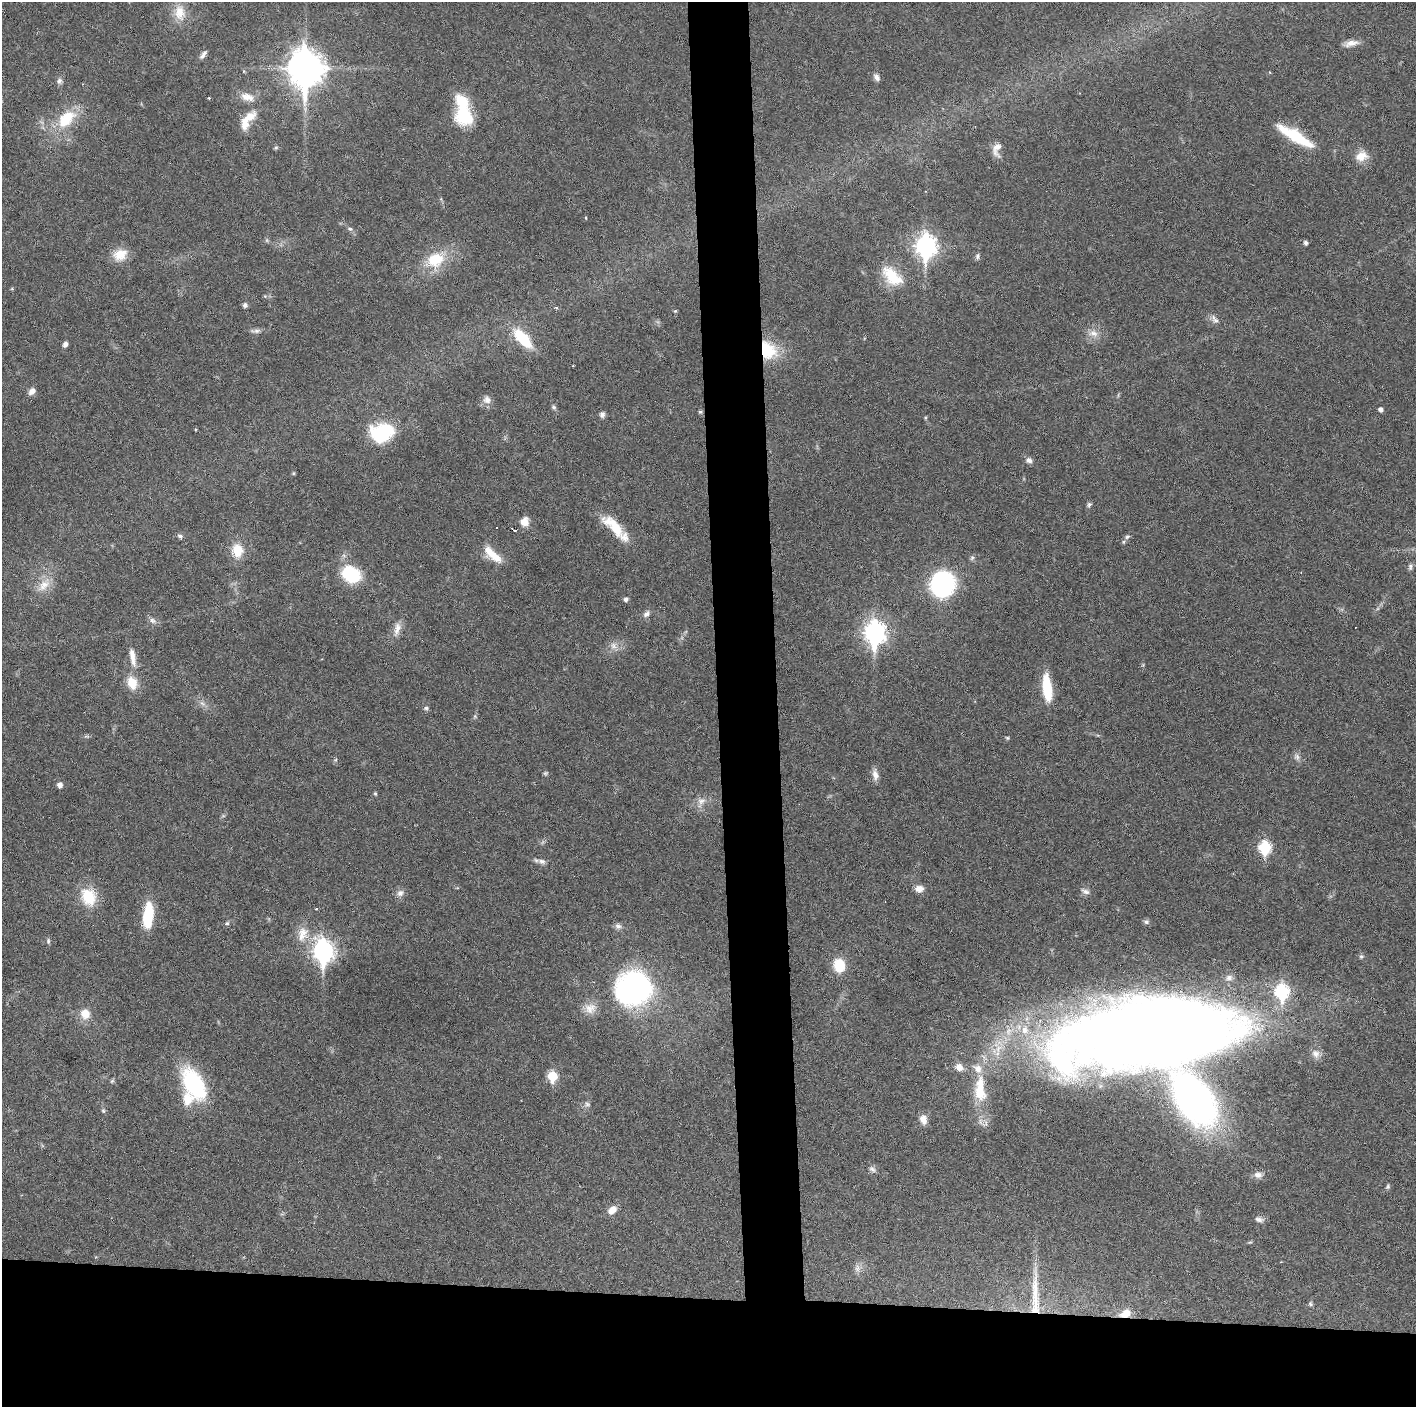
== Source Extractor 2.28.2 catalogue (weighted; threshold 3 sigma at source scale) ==
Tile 8 of 3 x 3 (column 2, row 3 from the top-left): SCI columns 1414-2827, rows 1-1405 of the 4240 x 4217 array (HDU 1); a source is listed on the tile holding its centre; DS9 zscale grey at full resolution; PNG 1418 x 1409 px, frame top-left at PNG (2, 2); no overlay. Shown black and unused: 12% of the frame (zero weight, under 3 of 6 exposures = <1% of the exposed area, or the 3 px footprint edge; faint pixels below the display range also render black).
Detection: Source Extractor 2.28.2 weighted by HDU 2 'WHT'; one run over the whole footprint, this tile lists its part. Background 0.0251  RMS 0.002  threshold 0.00815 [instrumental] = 3 sigma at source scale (4.09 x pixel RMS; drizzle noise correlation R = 1.36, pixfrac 0.8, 0.05/0.05 arcsec/px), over >= 5 px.
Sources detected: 125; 1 too faint to see at this stretch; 2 cosmic-ray / hot-pixel residue — not listed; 6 inside a brighter listed object's ellipse — not listed separately; the other 116 listed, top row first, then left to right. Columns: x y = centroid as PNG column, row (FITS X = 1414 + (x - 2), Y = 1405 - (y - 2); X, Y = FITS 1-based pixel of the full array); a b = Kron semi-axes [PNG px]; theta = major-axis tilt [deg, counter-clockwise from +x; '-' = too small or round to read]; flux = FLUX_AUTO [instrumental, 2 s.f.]
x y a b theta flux
180 13 23 15 -83 3.7
1351 43 20 7 13 1.5
203 55 12 5 51 0.76
305 68 13 11 -88 400
877 77 9 6 -58 0.75
59 81 9 7 76 0.64
247 97 20 10 -17 2.1
209 98 4 2 - 0.16
250 116 19 12 35 2.5
463 116 23 20 -60 7.9
66 119 28 16 45 7.1
1295 136 45 11 -31 8.7
276 148 6 5 - 0.26
996 149 17 9 81 1.6
1361 156 16 13 16 2.5
586 218 4 3 - 0.15
350 229 7 5 -15 0.43
1306 243 5 4 - 0.58
926 246 10 8 -88 100
120 255 19 15 24 3.1
977 256 8 5 77 0.45
435 260 27 21 33 6.6
892 276 29 16 -44 6.2
12 289 5 3 - 0.17
265 296 5 5 - 0.24
245 305 7 6 - 0.5
556 307 5 3 - 0.22
675 311 5 4 - 0.19
1216 321 10 7 3 0.75
256 331 17 5 2 0.76
1093 333 14 9 -14 1.6
523 338 29 12 -48 6.6
65 344 6 5 - 0.7
768 350 22 18 -52 8.1
32 391 10 7 42 0.97
487 400 12 11 - 1.2
553 407 7 6 - 0.4
1381 409 5 4 - 0.79
700 412 5 4 - 0.31
602 414 7 6 - 0.64
382 432 24 19 15 12
1029 460 8 7 - 0.82
293 473 6 4 90 0.21
1089 504 7 5 41 0.4
524 522 12 10 64 1.7
614 526 35 12 -45 6
180 536 7 5 -29 0.44
1127 537 8 6 26 0.49
238 550 13 11 -85 4.3
492 554 24 12 -43 3.6
972 558 7 5 45 0.38
1410 567 9 5 88 0.44
351 574 16 13 -32 11
942 584 19 17 89 34
44 585 24 12 46 3
626 599 5 5 - 0.58
646 614 11 7 40 0.82
152 620 11 7 -27 0.74
397 629 22 9 77 1.7
875 632 10 8 -89 110
614 646 11 9 -64 1.3
132 657 28 8 -80 2.3
132 683 14 10 -72 3.5
1047 688 27 8 -83 8
202 703 10 5 -44 0.74
426 708 7 5 9 0.36
475 716 6 5 - 0.27
86 736 8 4 0 0.34
1007 738 5 4 - 0.22
1297 757 10 8 -52 0.78
545 773 7 5 40 0.29
875 775 15 7 -79 1.2
60 785 5 5 - 1
375 793 5 4 - 0.27
701 801 17 11 64 1.7
1265 847 7 6 - 17
542 861 12 7 -17 0.83
919 889 10 7 5 1.5
1085 891 13 7 -24 0.82
400 893 10 9 - 0.93
88 897 18 14 -66 6.8
316 909 3 3 - 0.18
148 915 27 10 85 7.9
1146 922 8 7 - 0.46
227 923 6 5 - 0.39
618 926 10 8 -21 0.75
302 934 24 13 77 3.2
48 941 8 5 82 0.37
323 951 11 8 -85 94
1361 956 6 6 - 0.35
839 965 14 12 -76 4.9
1229 978 11 8 12 0.85
635 988 33 31 18 45
1282 992 8 7 - 25
590 1008 18 15 11 2.3
85 1014 14 12 -81 2.5
1147 1033 145 52 8 510
1316 1054 12 10 -52 1.2
959 1067 11 9 -31 1.6
552 1076 6 6 - 9.7
112 1081 7 4 45 0.29
194 1084 28 15 -61 22
980 1089 43 17 -89 8.6
1194 1099 38 22 -56 120
587 1104 9 6 -34 0.53
103 1111 7 5 -68 0.33
923 1119 12 8 -77 1.6
872 1169 11 7 -36 0.67
1258 1175 11 9 -10 1.1
1388 1187 7 5 67 0.34
612 1210 12 8 41 1.6
1259 1219 12 7 -11 0.73
857 1268 11 7 76 0.96
1035 1295 70 9 -90 6.6
1310 1304 7 5 -55 0.34
1125 1313 16 10 19 2.3
Overlapping masked pixels (flux is a lower limit): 3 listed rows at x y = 768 350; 1035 1295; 1125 1313